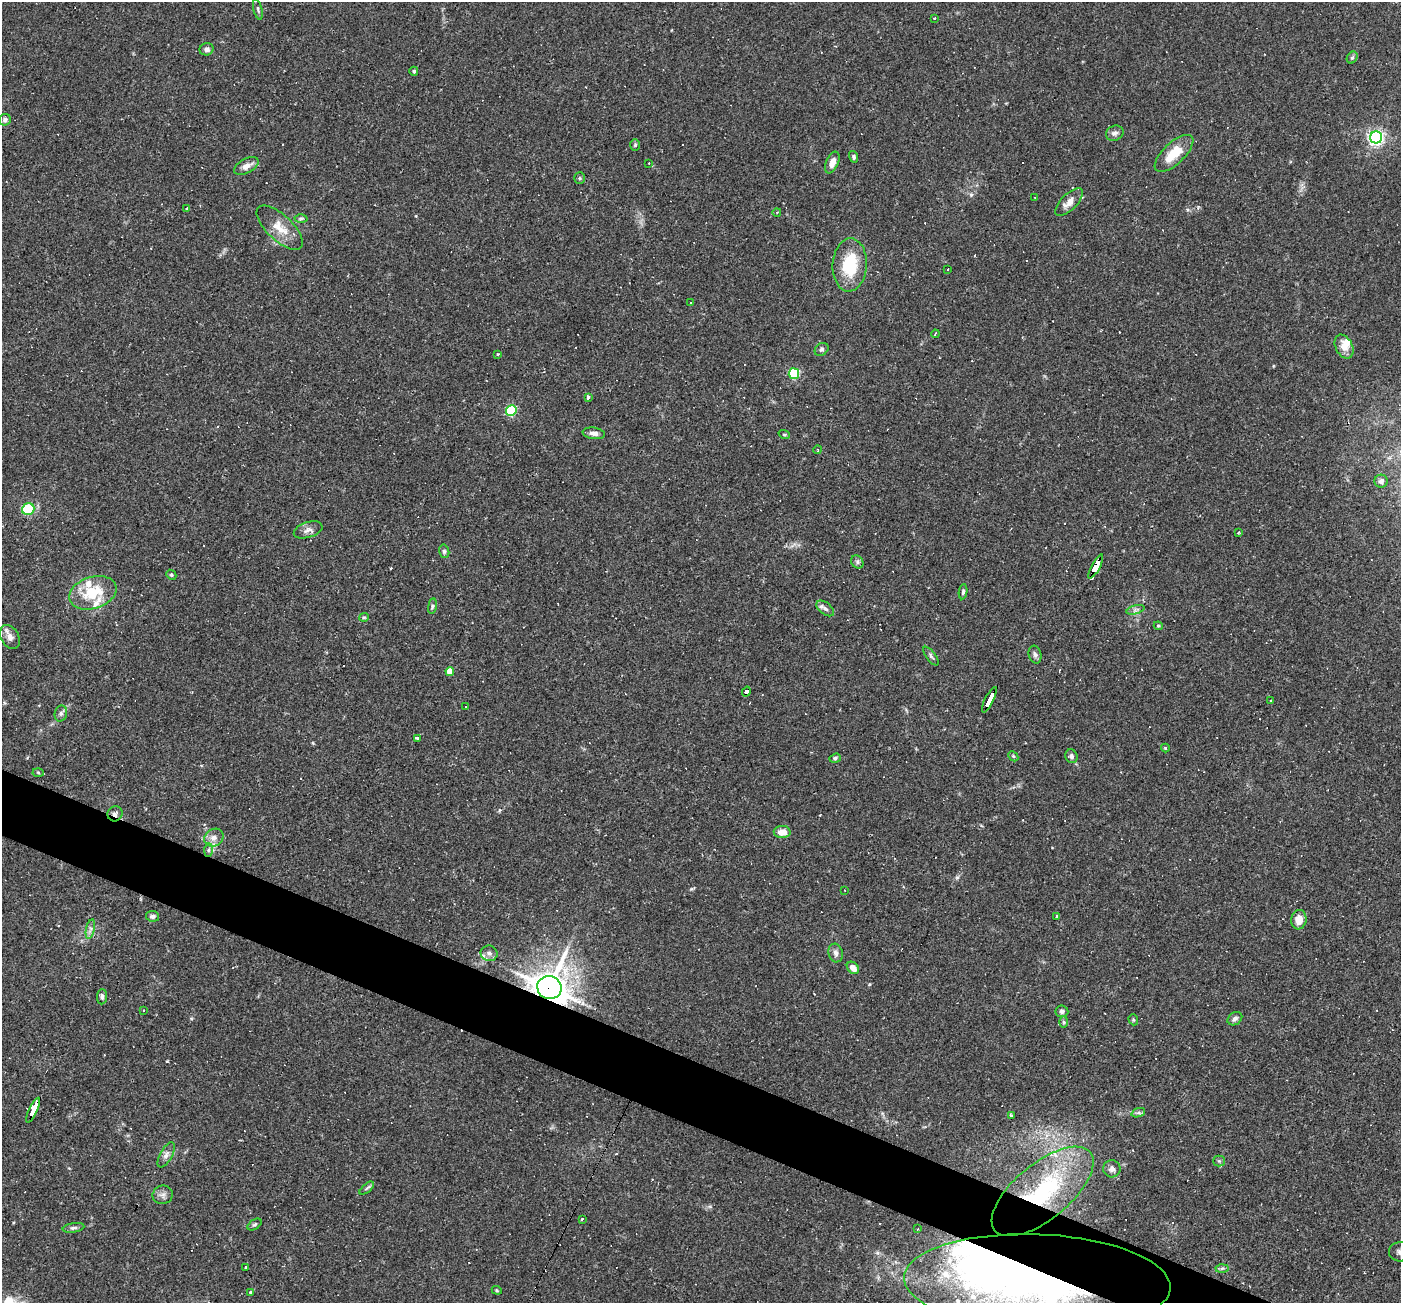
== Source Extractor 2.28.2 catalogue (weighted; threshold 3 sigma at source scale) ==
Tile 6 of 4 x 4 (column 2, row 2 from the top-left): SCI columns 1400-2798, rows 2873-4173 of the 5597 x 5610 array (HDU 1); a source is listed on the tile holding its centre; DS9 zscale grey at full resolution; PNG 1403 x 1305 px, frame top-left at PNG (2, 2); each listed source drawn as its Kron ellipse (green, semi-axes under 4 px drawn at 4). Shown black and unused: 4% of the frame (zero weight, under 2 of 3 exposures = <1% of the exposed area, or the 3 px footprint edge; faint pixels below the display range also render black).
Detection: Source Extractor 2.28.2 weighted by HDU 2 'WHT'; one run over the whole footprint, this tile lists its part. Background 0.0261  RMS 0.0043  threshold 0.0194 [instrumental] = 3 sigma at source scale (4.5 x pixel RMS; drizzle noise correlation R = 1.50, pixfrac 1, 0.05/0.05 arcsec/px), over >= 5 px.
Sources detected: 140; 3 inside a brighter object's white glare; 25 cosmic-ray / hot-pixel residue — neither listed nor drawn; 10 inside a brighter listed object's ellipse — not listed separately; the other 102 listed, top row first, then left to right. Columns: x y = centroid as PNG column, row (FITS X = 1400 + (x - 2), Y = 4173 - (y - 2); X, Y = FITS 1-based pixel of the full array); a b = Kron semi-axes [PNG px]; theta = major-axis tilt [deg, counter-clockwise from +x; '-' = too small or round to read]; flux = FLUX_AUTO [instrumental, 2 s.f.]
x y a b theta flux
258 9 10 4 -76 0.88
934 18 3 3 - 0.37
207 49 7 6 - 1.6
1352 58 6 5 - 0.79
414 71 4 4 - 0.71
5 120 6 5 - 1.2
1115 133 9 7 22 1.5
1376 137 6 6 - 110
635 145 6 5 - 0.62
1174 153 24 10 43 11
854 157 6 4 -74 0.89
832 162 11 6 66 3.2
649 163 2 2 - 0.27
246 166 13 7 28 2.9
580 178 6 5 - 0.67
1034 197 3 2 - 0.41
1069 202 18 8 45 4
187 209 4 3 - 1.3
777 212 4 3 - 0.34
301 218 6 4 1 0.72
280 228 29 12 -43 7.8
850 265 26 17 87 21
948 269 3 2 - 0.47
690 303 3 2 - 0.24
935 334 4 2 - 0.78
1344 347 13 8 -62 3.8
822 349 7 6 - 1.1
498 354 3 3 - 1
794 374 5 5 - 36
588 398 4 3 - 2.9
511 410 5 5 - 38
594 433 11 6 -7 1.9
784 434 6 3 -19 0.53
818 450 4 3 - 0.44
1381 481 6 6 - 1.2
28 509 6 5 - 18
308 530 15 7 18 2.4
1238 532 3 2 - 0.5
444 551 7 5 -76 0.81
857 562 7 6 - 1.1
1096 567 13 4 61 120
171 575 5 4 - 0.62
963 592 7 4 82 0.91
93 593 24 16 17 16
432 606 8 4 82 0.78
825 608 10 6 -37 1.5
1135 610 9 4 16 1
364 617 5 4 - 0.54
1158 626 4 4 - 0.54
10 637 13 9 -62 3
1035 655 9 6 -77 1.3
931 656 11 4 -54 1.1
450 671 4 4 - 7.7
746 692 5 4 - 32
989 700 14 3 63 160
1270 700 3 2 - 0.66
465 706 3 3 - 2
61 713 8 6 75 1.2
417 738 3 3 - 4.6
1165 748 4 4 - 0.5
1013 756 6 4 -45 0.54
1071 756 7 6 - 1.3
835 758 6 4 19 0.83
38 772 5 3 - 0.42
115 814 8 7 - 1.6
782 832 8 6 -1 4.9
214 838 10 8 32 2.5
208 850 7 4 89 0.92
844 890 3 2 - 0.33
152 916 6 5 - 1.2
1056 916 3 3 - 1.4
1299 920 10 7 83 5.1
90 929 10 4 77 1.4
489 953 8 7 - 1.8
836 953 9 7 -76 1.8
853 968 7 5 -45 3.2
549 988 12 11 - 770
102 997 7 5 86 1.1
144 1010 3 2 - 0.29
1062 1011 6 6 - 1.2
1235 1019 8 6 34 1.3
1133 1020 6 4 -71 0.58
1064 1022 6 4 -89 0.61
33 1110 14 3 64 87
1138 1113 7 4 18 0.9
1011 1115 4 3 - 0.85
166 1155 14 6 61 1.9
1219 1161 5 5 - 0.71
1112 1169 8 8 - 2
367 1188 9 4 41 0.91
1043 1191 62 28 39 56
163 1195 10 9 - 2
582 1219 3 3 - 2.1
255 1224 8 5 35 0.77
74 1228 11 4 9 1.1
918 1229 3 2 - 0.35
1400 1252 11 9 5 2.6
246 1267 4 2 - 0.82
1222 1268 6 4 2 0.68
1037 1283 133 48 -2 280
497 1290 5 4 - 0.5
250 1292 3 3 - 1.5
Overlapping masked pixels (flux is a lower limit): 8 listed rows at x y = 1096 567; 746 692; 989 700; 115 814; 549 988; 33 1110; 1043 1191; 1037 1283
Isophote crosses this tile's border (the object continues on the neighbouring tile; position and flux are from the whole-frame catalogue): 2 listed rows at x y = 1400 1252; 1037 1283